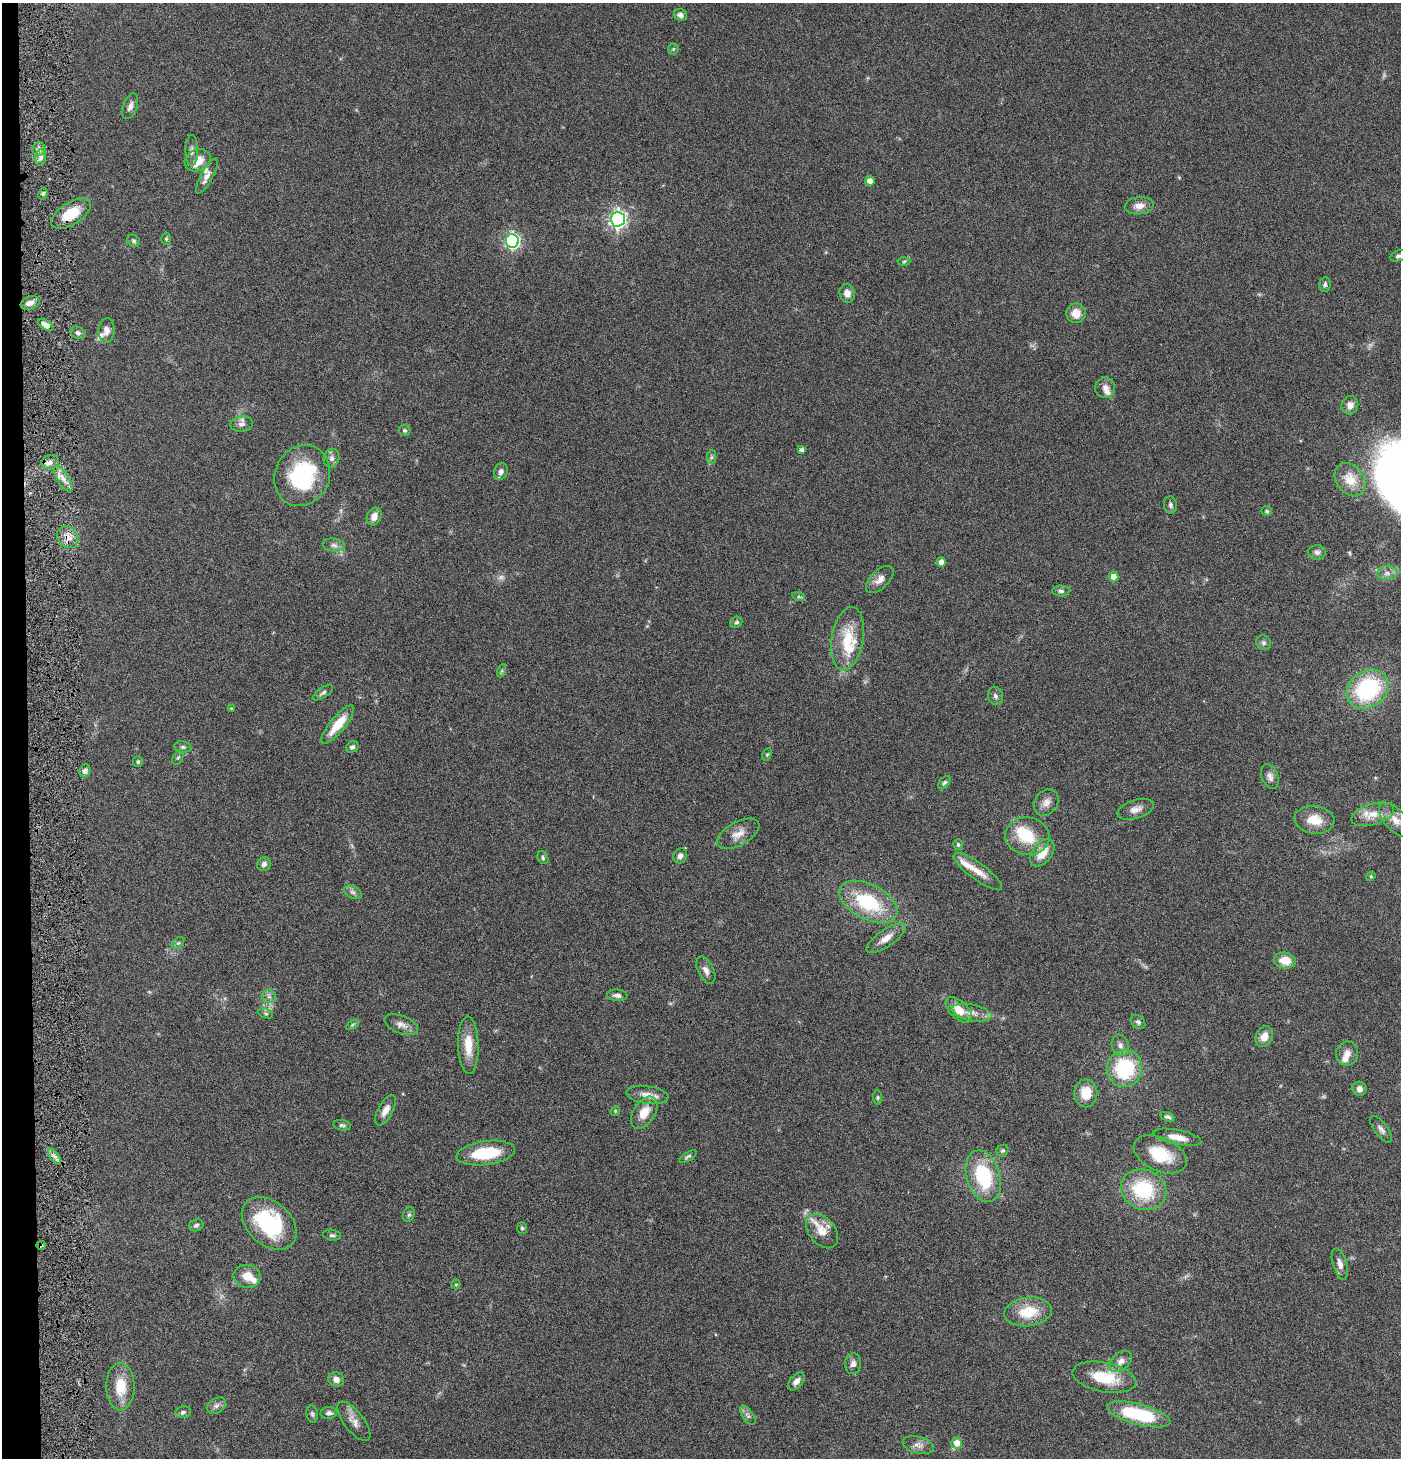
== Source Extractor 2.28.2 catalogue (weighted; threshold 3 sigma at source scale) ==
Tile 4 of 3 x 3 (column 1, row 2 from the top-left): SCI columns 147-1545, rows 1457-2912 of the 4444 x 4370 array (HDU 1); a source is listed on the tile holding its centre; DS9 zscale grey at full resolution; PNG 1403 x 1460 px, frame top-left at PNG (2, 3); each listed source drawn as its Kron ellipse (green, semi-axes under 4 px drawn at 4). Shown black and unused: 2% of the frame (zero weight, under 4 of 8 exposures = <1% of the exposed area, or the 3 px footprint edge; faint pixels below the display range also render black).
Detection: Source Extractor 2.28.2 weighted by HDU 2 'WHT'; one run over the whole footprint, this tile lists its part. Background 0.0695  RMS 0.0042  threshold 0.0173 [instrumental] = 3 sigma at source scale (4.09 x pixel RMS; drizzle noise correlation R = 1.36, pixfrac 0.8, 0.05/0.05 arcsec/px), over >= 5 px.
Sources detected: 155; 1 too faint to see at this stretch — neither listed nor drawn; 11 inside a brighter listed object's ellipse — not listed separately; the other 143 listed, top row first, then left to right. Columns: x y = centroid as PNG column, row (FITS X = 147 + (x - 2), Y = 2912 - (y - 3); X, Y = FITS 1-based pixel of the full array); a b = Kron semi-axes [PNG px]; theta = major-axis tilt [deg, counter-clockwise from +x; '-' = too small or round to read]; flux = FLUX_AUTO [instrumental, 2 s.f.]
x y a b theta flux
680 15 6 5 - 1.6
673 49 5 5 - 0.58
130 106 14 7 69 1.9
39 149 6 6 - 1.5
192 150 15 6 90 1.5
41 157 8 5 83 1.5
198 160 13 10 24 4.9
207 176 20 6 61 2.4
870 181 5 4 - 2.7
43 194 6 4 63 0.78
1139 206 14 8 6 3.2
71 214 22 11 33 9.9
618 219 7 7 - 150
166 239 6 5 - 0.6
134 241 7 5 -32 0.69
512 241 7 6 - 96
1398 256 8 5 20 0.97
904 261 6 4 2 0.53
1325 284 7 5 85 0.86
847 293 9 7 -77 2.6
30 303 10 6 23 2.3
1076 313 10 9 - 4.5
46 325 9 4 -31 2.2
106 330 12 8 85 2.3
78 333 8 5 -28 1
1105 388 10 10 - 2.2
1350 405 9 8 - 2.2
242 424 11 7 8 1.8
405 431 6 5 - 0.75
802 450 4 4 - 1.1
711 457 7 4 89 0.76
331 458 9 7 77 1.6
50 462 9 7 18 1.9
501 472 9 6 68 1.7
302 476 31 27 67 36
63 479 14 6 -58 2.9
1350 480 18 13 -53 7.3
1170 505 9 6 -82 1
1267 511 5 4 - 0.56
374 516 9 7 65 2.7
68 537 12 9 -51 3.5
334 545 11 6 -8 1.6
1317 552 9 7 -3 1.4
941 562 4 4 - 2.5
1387 573 10 7 2 1.9
1114 577 5 5 - 3.2
880 580 17 9 44 3
1061 591 9 5 -2 1
799 597 6 4 -19 0.53
736 622 6 5 - 0.85
848 639 32 16 80 13
1264 643 8 7 - 1
501 671 7 4 70 0.64
1368 689 22 18 36 39
323 693 11 5 33 1.1
995 696 9 7 -72 1.2
231 708 4 4 - 0.33
338 724 24 7 50 9.3
183 747 8 5 -9 0.86
352 747 6 5 - 0.98
767 755 6 4 62 0.53
178 757 7 5 62 0.61
138 762 5 5 - 0.65
85 771 6 5 - 1.4
1270 776 13 8 -70 1.9
944 783 7 5 51 0.81
1046 802 14 11 53 3
1136 809 19 9 17 3
1373 814 22 10 16 5.6
1314 820 20 14 -6 7.5
1395 820 21 10 -47 4.5
738 834 23 11 28 4.5
1027 836 22 19 -7 13
958 845 5 5 - 0.72
1042 853 15 9 53 6.4
680 856 8 7 - 1.7
543 858 7 5 -63 0.7
264 864 7 6 - 1.4
978 871 29 8 -37 5.4
1371 876 5 3 - 0.36
353 892 9 6 -26 1.3
868 902 31 17 -27 27
886 938 23 8 35 4.2
178 943 7 4 43 0.69
1285 960 11 8 -7 5.8
706 970 15 7 -64 2.3
617 995 10 5 -5 1.4
269 996 7 6 - 1.2
959 1010 16 8 -43 5.3
266 1013 8 5 -19 0.83
971 1013 20 8 -11 3.9
1138 1022 8 6 -45 0.92
352 1025 7 4 31 0.57
401 1025 18 9 -21 2.7
1264 1037 11 8 66 3.6
468 1045 29 10 -88 7.7
1120 1045 11 8 -74 1.9
1347 1053 12 11 - 3
1125 1068 18 17 - 27
1359 1089 7 6 - 1.9
1086 1093 14 11 -90 7.1
647 1095 21 9 -8 4
877 1097 7 4 -85 0.62
385 1110 17 7 60 3.2
615 1111 5 4 - 0.4
644 1113 18 10 57 6.4
1168 1117 7 4 -18 0.98
342 1125 9 5 -8 0.81
1381 1129 16 6 -53 1.7
1177 1137 24 7 -11 4
1002 1151 6 5 - 0.73
486 1153 29 12 8 18
1160 1154 28 16 -24 14
54 1156 8 4 -52 1.4
688 1157 10 4 30 0.8
983 1176 26 16 -72 24
1143 1190 23 20 -24 24
409 1215 7 5 67 0.84
269 1223 31 22 -42 33
196 1225 7 6 - 0.96
522 1228 6 5 - 0.63
822 1231 19 13 -50 5.7
332 1235 9 5 -7 0.91
41 1245 5 3 - 0.67
1340 1264 16 7 -74 2.4
247 1276 14 11 -10 5.2
456 1285 5 4 - 0.42
1028 1312 24 14 8 12
1121 1361 13 8 40 2.5
853 1364 10 8 86 1.7
1104 1377 32 14 -11 15
336 1379 8 7 - 2.1
796 1381 10 6 49 2.1
120 1387 24 14 -89 9.5
216 1406 10 7 32 1.7
183 1412 8 6 10 0.96
329 1413 8 6 3 1.2
312 1414 9 5 -80 0.84
1139 1414 32 10 -15 26
748 1415 11 5 -54 1.3
354 1421 24 9 -52 3.5
957 1443 6 5 - 3.8
918 1445 16 8 -14 2.4
Overlapping masked pixels (flux is a lower limit): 3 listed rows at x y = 50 462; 68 537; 41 1245
Isophote crosses this tile's border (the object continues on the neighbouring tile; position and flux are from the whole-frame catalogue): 1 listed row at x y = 1398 256